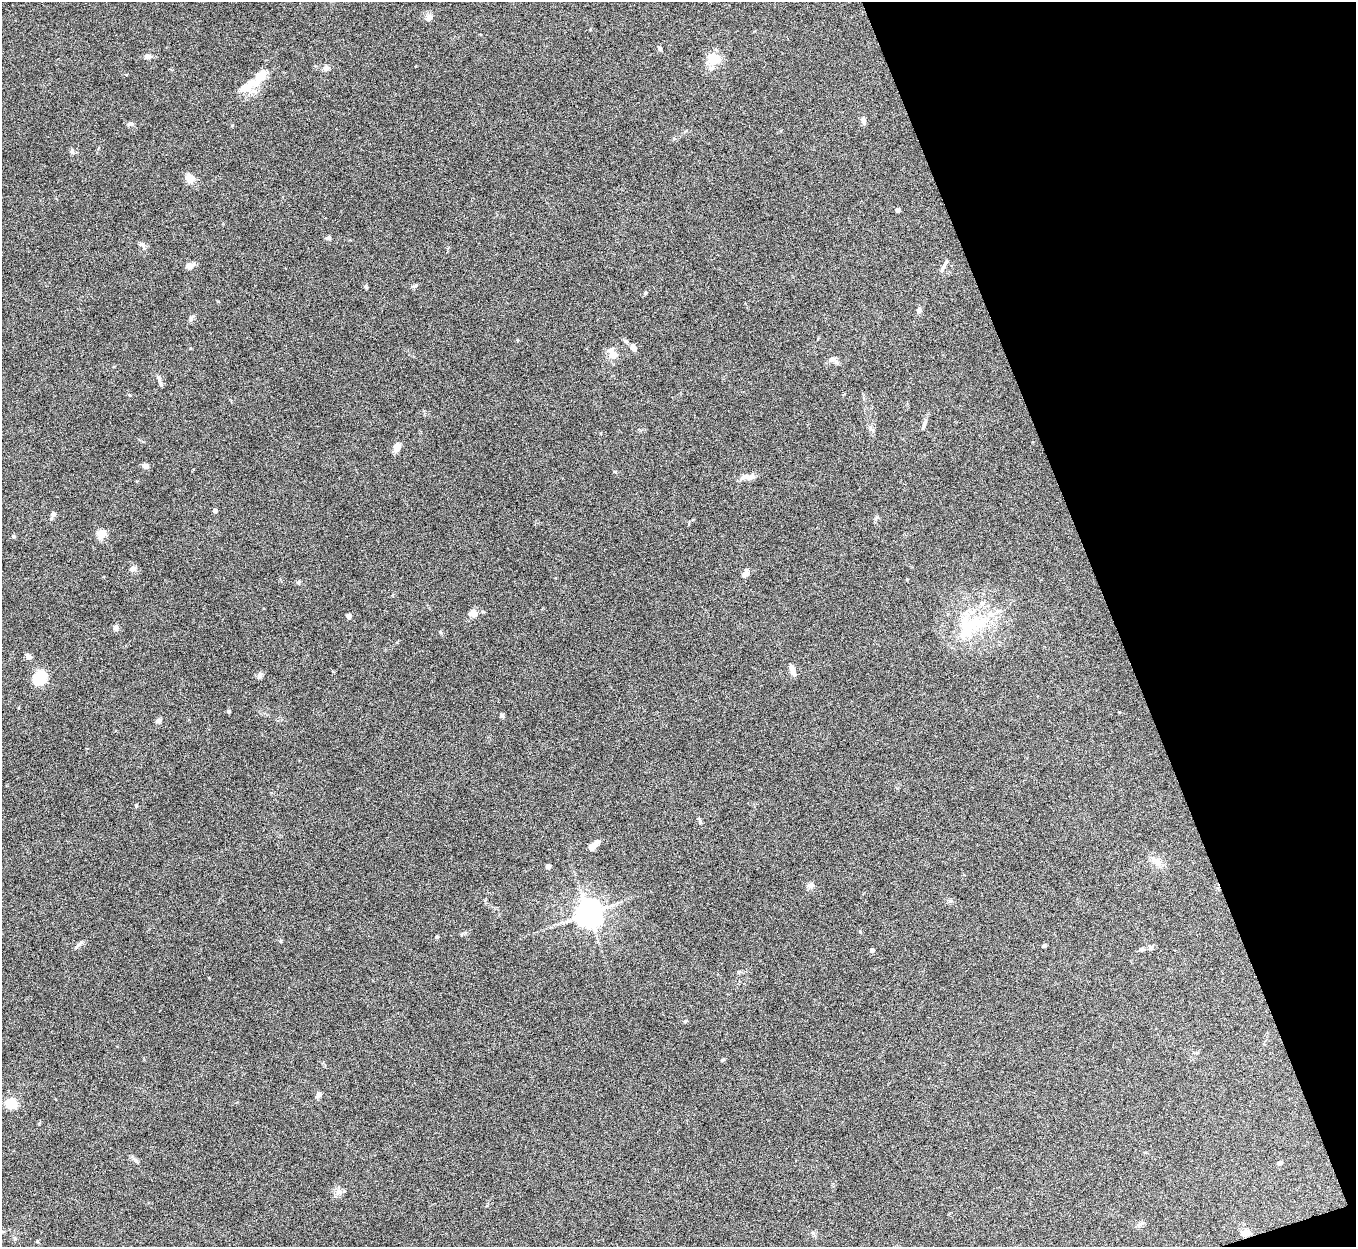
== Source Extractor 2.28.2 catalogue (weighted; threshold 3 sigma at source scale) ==
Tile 12 of 4 x 4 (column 4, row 3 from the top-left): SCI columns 4063-5416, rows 1396-2640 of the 5421 x 5406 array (HDU 1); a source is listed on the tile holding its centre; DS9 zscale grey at full resolution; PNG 1358 x 1249 px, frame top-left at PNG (2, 2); no overlay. Shown black and unused: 18% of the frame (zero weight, under 5 of 10 exposures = <1% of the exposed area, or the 3 px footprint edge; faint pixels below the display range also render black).
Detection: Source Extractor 2.28.2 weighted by HDU 2 'WHT'; one run over the whole footprint, this tile lists its part. Background 0.146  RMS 0.0057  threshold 0.0235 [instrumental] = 3 sigma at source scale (4.09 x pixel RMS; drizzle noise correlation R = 1.36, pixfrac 0.8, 0.05/0.05 arcsec/px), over >= 5 px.
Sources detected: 71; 1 inside a brighter object's white glare — not listed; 6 inside a brighter listed object's ellipse — not listed separately; the other 64 listed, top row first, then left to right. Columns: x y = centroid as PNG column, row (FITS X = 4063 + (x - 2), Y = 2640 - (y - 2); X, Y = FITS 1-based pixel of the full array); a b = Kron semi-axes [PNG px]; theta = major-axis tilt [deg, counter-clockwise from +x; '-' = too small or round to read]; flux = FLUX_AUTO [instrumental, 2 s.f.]
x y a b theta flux
430 17 9 8 - 2.1
660 49 6 5 - 0.87
148 56 8 6 0 2.2
713 59 19 15 0 8.5
326 68 8 7 - 1.9
248 86 36 12 31 11
863 120 11 5 -79 1.8
130 124 8 5 11 1.2
72 151 7 5 -77 1.1
190 178 8 7 - 7.1
897 210 4 4 - 1.8
328 238 7 5 14 1.2
142 246 14 4 -53 1.4
190 266 9 7 13 2.7
942 269 12 5 56 1.6
645 293 5 3 - 0.6
919 310 8 5 72 1.3
633 347 10 7 -48 2.4
613 355 12 11 - 4.4
832 359 9 6 19 1.6
159 378 8 4 -54 1.1
924 425 17 3 66 1.3
397 447 9 6 68 4.8
145 466 7 5 -9 2.4
747 477 20 7 5 3.6
215 510 4 4 - 1.6
53 514 7 6 - 1.1
101 534 13 9 53 4.3
13 536 5 4 - 0.61
133 568 9 7 1 1.8
746 572 10 7 86 2.1
299 582 6 4 61 0.68
472 612 11 7 56 2.8
348 616 4 4 - 4
976 623 37 20 27 28
116 628 8 6 -82 1.7
28 657 8 5 -41 1.9
792 669 13 6 -67 2.8
260 675 9 6 59 1.5
40 678 11 9 55 22
229 711 4 4 - 1.1
1119 712 3 3 - 0.37
501 715 6 5 - 1.1
158 721 7 6 - 1.2
136 805 5 4 - 0.61
699 820 12 3 -71 0.95
592 847 9 8 - 2.3
1157 862 17 8 -41 4.3
548 866 4 4 - 2.5
811 885 8 7 - 2.2
588 913 8 8 - 630
436 937 4 4 - 1.2
281 941 5 3 - 0.51
1044 946 4 4 - 0.85
1151 947 6 5 - 1.5
1142 949 7 5 2 1.1
872 950 4 4 - 2.4
685 1021 6 3 36 0.56
319 1095 6 5 - 2.4
11 1104 9 8 - 11
135 1159 9 4 -48 1.2
1279 1163 5 5 - 1.5
338 1191 8 7 - 2.2
1246 1233 13 8 13 3
Unlisted compact peaks at least as high as the median listed source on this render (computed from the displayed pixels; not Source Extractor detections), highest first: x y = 191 318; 416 285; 440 632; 76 947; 130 395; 860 932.